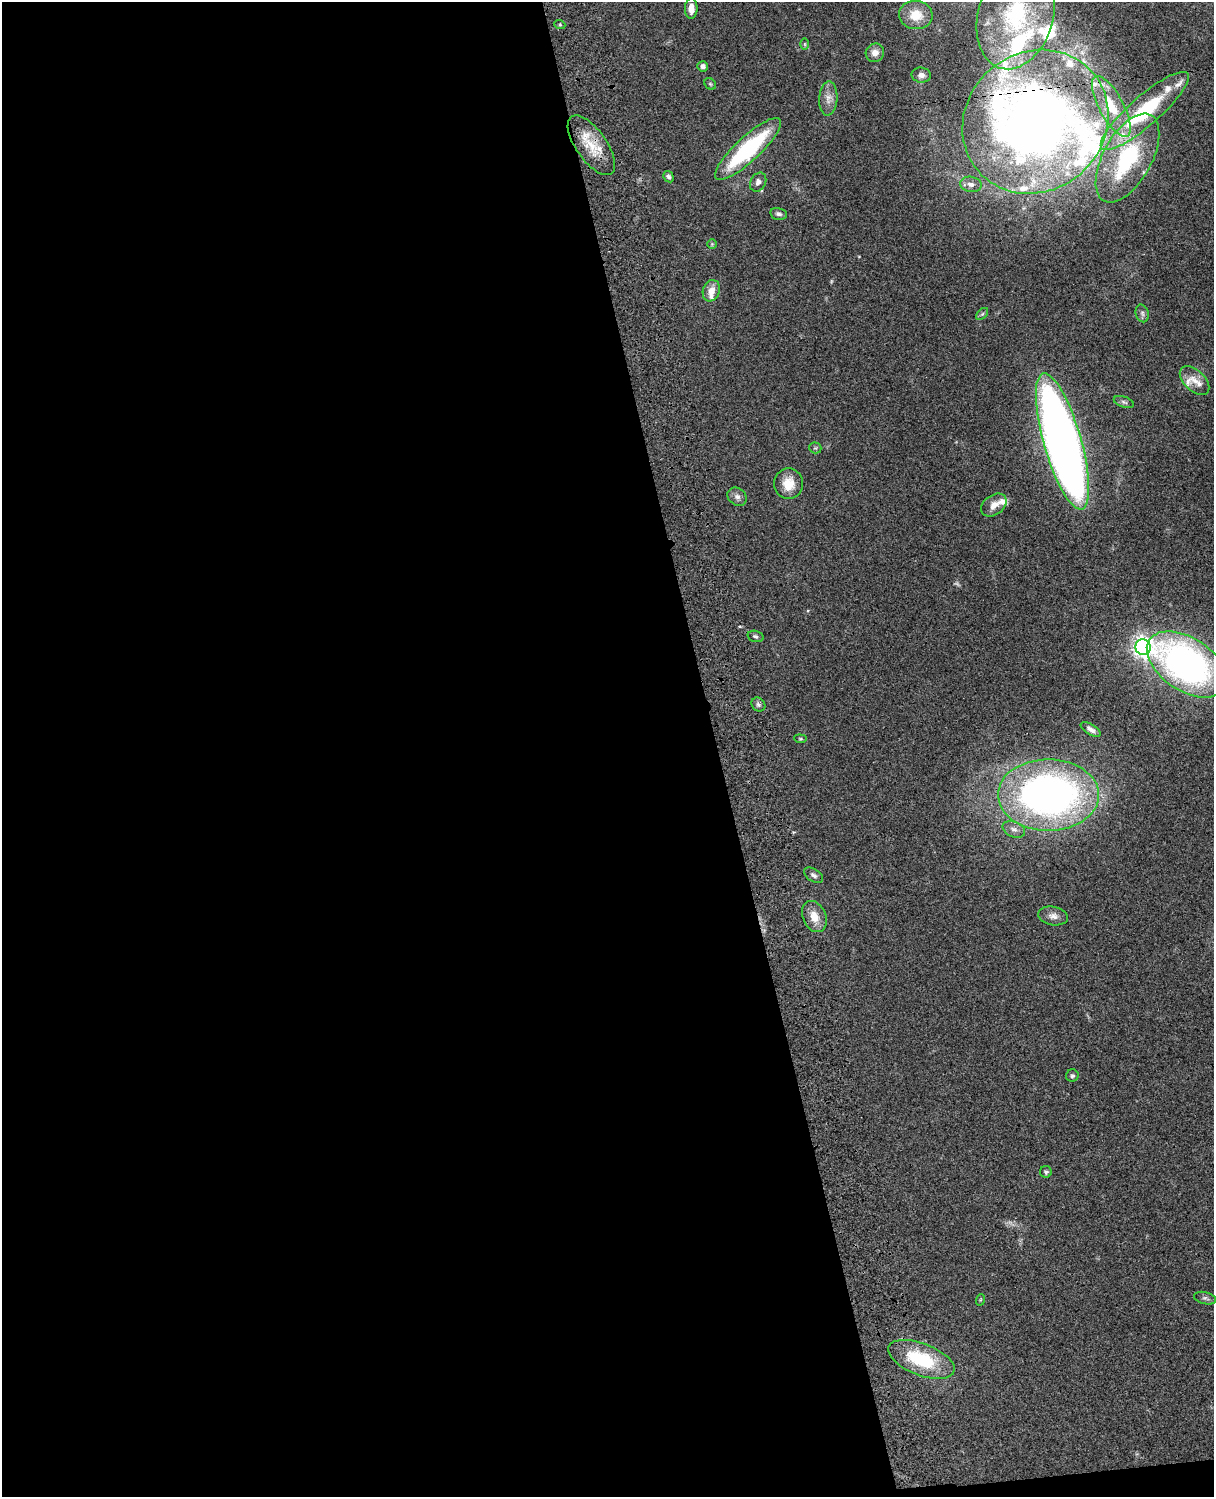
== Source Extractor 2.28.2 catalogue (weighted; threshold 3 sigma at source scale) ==
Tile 9 of 4 x 3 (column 1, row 3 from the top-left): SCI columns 121-1332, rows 278-1772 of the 5088 x 4927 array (HDU 1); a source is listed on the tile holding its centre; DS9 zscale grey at full resolution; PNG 1216 x 1499 px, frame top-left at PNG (2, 2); each listed source drawn as its Kron ellipse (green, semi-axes under 4 px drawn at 4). Shown black and unused: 60% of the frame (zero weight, under 3 of 4 exposures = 6% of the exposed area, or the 3 px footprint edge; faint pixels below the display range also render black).
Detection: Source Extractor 2.28.2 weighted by HDU 2 'WHT'; one run over the whole footprint, this tile lists its part. Background 0.0986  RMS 0.0064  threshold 0.0286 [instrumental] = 3 sigma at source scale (4.5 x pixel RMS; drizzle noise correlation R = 1.50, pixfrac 1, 0.05/0.05 arcsec/px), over >= 5 px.
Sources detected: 66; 1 too faint to see at this stretch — neither listed nor drawn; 18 inside a brighter listed object's ellipse — not listed separately; the other 47 listed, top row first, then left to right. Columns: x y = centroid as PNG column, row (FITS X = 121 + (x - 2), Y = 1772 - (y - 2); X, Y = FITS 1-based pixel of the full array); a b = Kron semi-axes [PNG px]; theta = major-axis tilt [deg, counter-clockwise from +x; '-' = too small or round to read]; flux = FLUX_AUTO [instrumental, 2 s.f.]
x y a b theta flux
691 8 10 6 89 5.2
916 15 17 14 -8 14
1016 15 55 38 74 72
560 25 5 3 - 0.74
805 44 6 4 -89 0.86
875 53 9 9 - 4.6
703 66 5 5 - 2.6
921 75 9 7 -6 2.7
710 84 6 5 - 1
828 99 17 9 87 5.2
1111 106 34 12 -62 20
1145 111 57 15 41 54
1035 122 76 69 41 500
591 145 35 15 -55 18
748 149 43 12 43 67
1127 158 49 24 61 58
668 177 6 4 -58 1.6
758 182 10 7 61 2.8
971 184 11 7 -11 3.5
779 214 8 5 -12 1.9
712 244 5 5 - 0.85
711 291 11 8 70 6.7
1142 313 9 6 -75 1.9
982 314 7 4 44 1.1
1195 381 17 10 -43 6.3
1124 402 10 5 -19 1.6
1062 441 70 18 -74 650
815 448 6 5 - 0.97
788 484 15 14 - 10
737 497 10 8 -39 2.9
994 505 14 9 36 5.1
756 636 8 5 -15 1.5
1143 647 8 7 - 340
1187 664 45 26 -34 240
758 704 7 6 - 1.6
1091 729 11 5 -31 2.3
800 739 6 4 -6 0.79
1048 795 50 36 0 310
1014 829 12 7 -24 3.3
814 875 11 6 -33 2.1
1053 916 15 9 -9 4.1
814 917 16 11 -66 8.5
1072 1076 6 6 - 1.3
1046 1172 6 6 - 1.2
1205 1298 11 6 -14 1.8
980 1300 6 3 71 0.65
921 1359 35 16 -21 40
Overlapping masked pixels (flux is a lower limit): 2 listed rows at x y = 1035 122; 591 145
Isophote crosses this tile's border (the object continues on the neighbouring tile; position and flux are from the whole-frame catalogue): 2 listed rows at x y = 1016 15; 1187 664